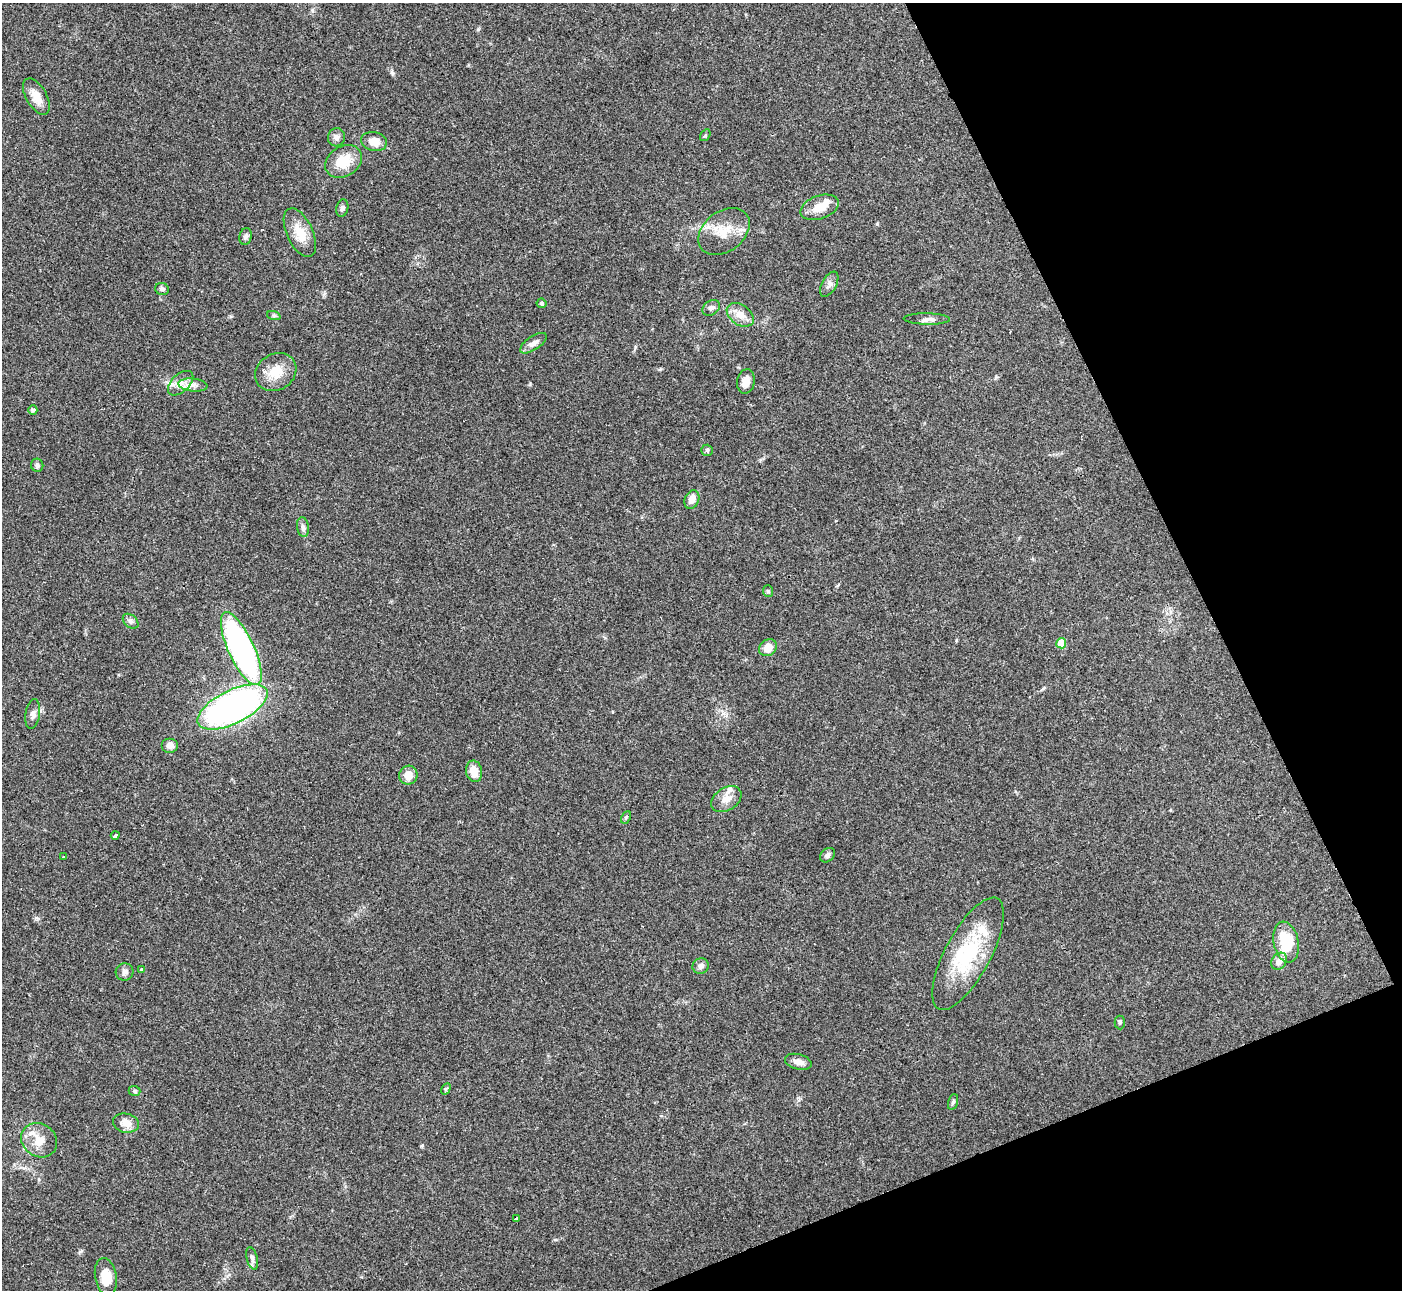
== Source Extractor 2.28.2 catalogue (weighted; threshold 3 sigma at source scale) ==
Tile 12 of 4 x 4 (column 4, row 3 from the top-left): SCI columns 4201-5600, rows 1440-2727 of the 5600 x 5588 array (HDU 1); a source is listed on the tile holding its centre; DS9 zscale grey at full resolution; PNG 1404 x 1292 px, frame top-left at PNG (2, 3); each listed source drawn as its Kron ellipse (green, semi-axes under 4 px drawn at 4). Shown black and unused: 20% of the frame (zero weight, under 3 of 4 exposures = <1% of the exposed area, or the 3 px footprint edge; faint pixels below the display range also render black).
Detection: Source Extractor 2.28.2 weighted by HDU 2 'WHT'; one run over the whole footprint, this tile lists its part. Background 0.0513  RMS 0.0052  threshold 0.0234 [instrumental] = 3 sigma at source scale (4.5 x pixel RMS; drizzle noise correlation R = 1.50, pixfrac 1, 0.05/0.05 arcsec/px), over >= 5 px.
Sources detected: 65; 2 inside a brighter object's white glare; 1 cosmic-ray / hot-pixel residue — neither listed nor drawn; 4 inside a brighter listed object's ellipse — not listed separately; the other 58 listed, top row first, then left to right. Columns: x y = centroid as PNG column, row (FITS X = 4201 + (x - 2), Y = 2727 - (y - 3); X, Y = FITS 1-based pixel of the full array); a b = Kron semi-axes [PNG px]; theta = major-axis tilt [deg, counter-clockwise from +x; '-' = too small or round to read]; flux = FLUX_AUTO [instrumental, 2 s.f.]
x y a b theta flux
36 97 20 10 -60 6.5
705 135 6 4 57 0.69
336 137 9 8 - 2.2
374 141 13 9 -14 5.6
344 161 19 15 33 12
819 207 20 11 19 7.3
342 208 9 6 75 1.3
724 232 28 20 38 12
300 233 26 13 -65 9.7
246 236 8 6 77 1.3
829 284 14 7 61 2.4
162 289 7 6 - 1.3
542 303 5 5 - 0.87
711 308 9 7 33 1.8
740 315 15 10 -35 5.3
274 316 7 4 -19 0.9
927 319 23 5 -1 2.6
533 343 15 7 34 3
276 372 21 18 33 10
746 381 12 8 80 3.9
181 383 15 9 43 4.3
193 385 14 6 -6 3.2
33 410 4 4 - 1.3
707 450 6 5 - 0.88
37 465 7 6 - 1.3
692 500 10 7 66 4.1
303 527 10 6 -81 1.7
768 591 6 5 - 0.87
131 621 9 6 -41 1.6
1061 643 5 5 - 11
768 648 9 8 - 5.9
241 649 40 13 -65 150
233 707 38 16 26 180
33 714 15 7 81 2.5
170 745 8 7 - 3.4
474 771 11 8 -80 5.9
408 775 9 9 - 5
726 799 16 11 33 5.2
626 817 7 4 64 0.75
115 835 4 3 - 3.5
827 855 8 6 42 1.7
63 857 3 2 - 0.74
1286 942 21 12 -79 21
968 954 63 22 62 39
1279 961 9 7 53 3.4
701 966 8 7 - 2
142 969 4 3 - 1.4
125 972 9 8 - 1.9
1120 1022 7 5 -88 0.91
798 1062 13 7 -14 3.5
446 1089 6 4 59 0.72
134 1091 6 5 - 0.85
953 1102 8 5 74 1.1
126 1123 13 9 -13 4.8
39 1140 19 16 -37 8.3
516 1218 4 3 - 1.5
252 1258 11 5 -76 1.8
106 1277 19 11 -80 9.5
Unlisted compact peaks at least as high as the median listed source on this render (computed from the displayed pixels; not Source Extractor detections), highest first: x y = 392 73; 421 1146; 478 29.